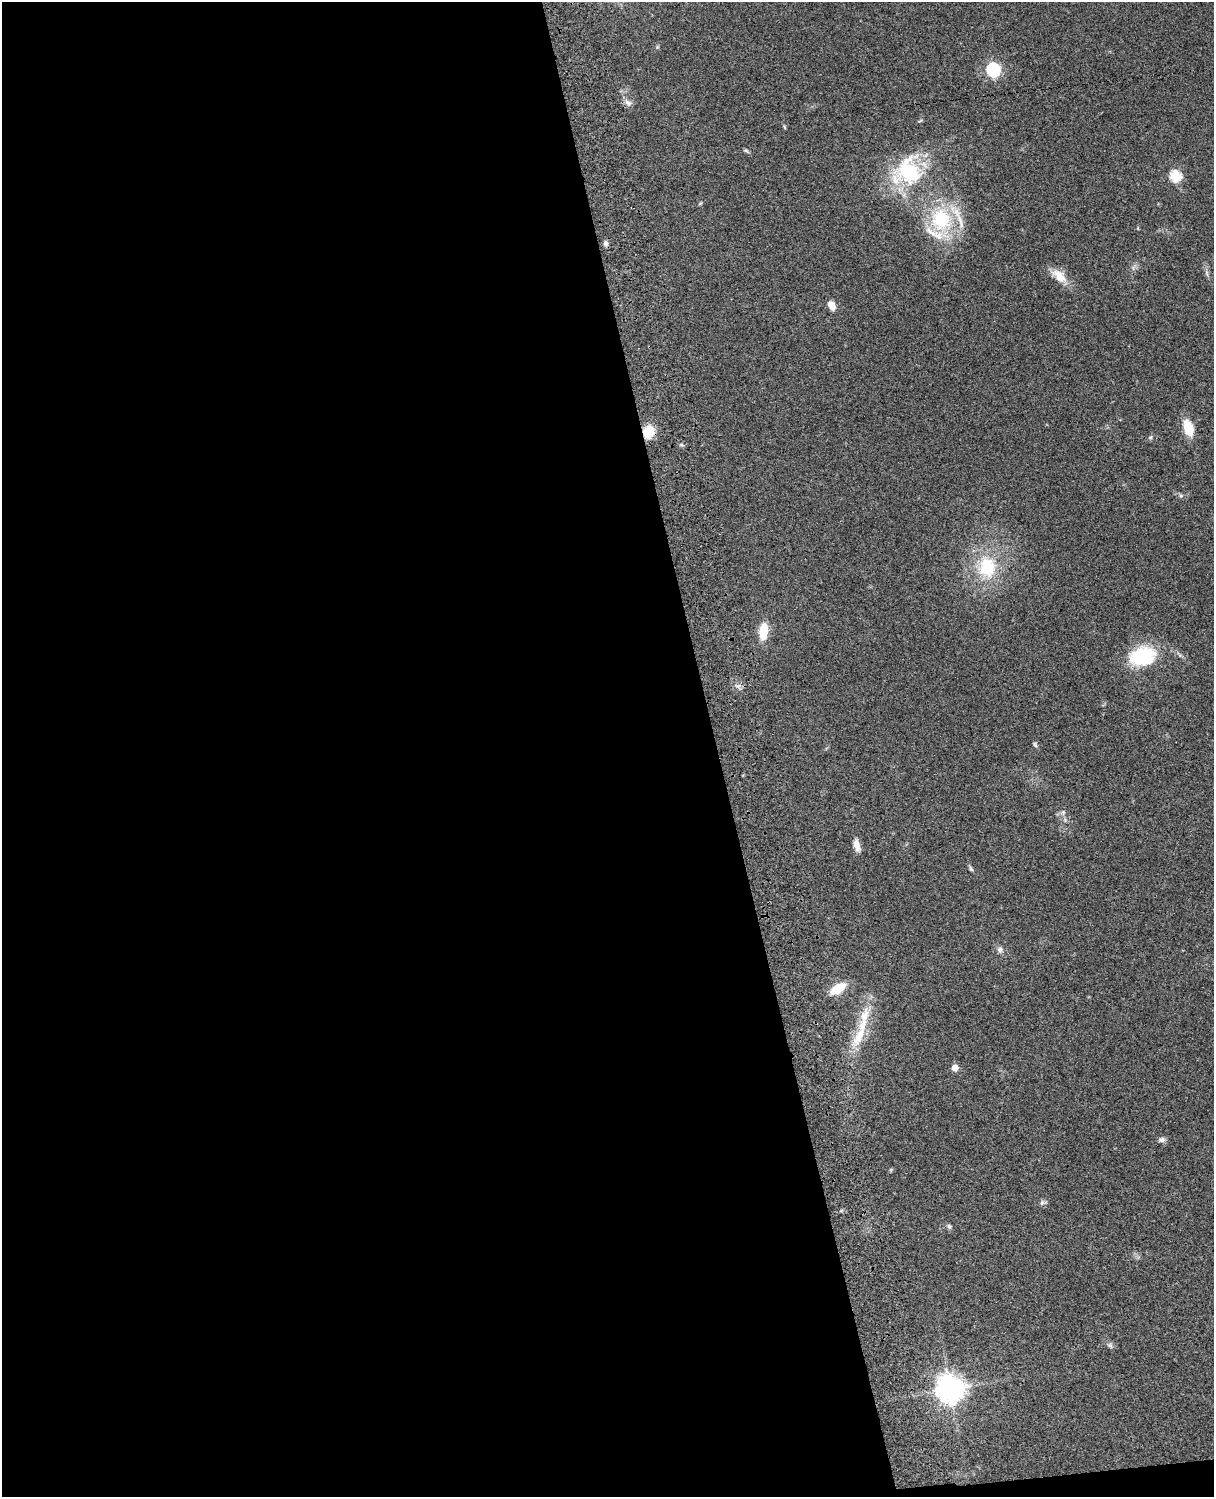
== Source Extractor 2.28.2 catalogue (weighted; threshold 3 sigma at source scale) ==
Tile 9 of 4 x 3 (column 1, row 3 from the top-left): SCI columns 121-1332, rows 278-1772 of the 5086 x 4926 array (HDU 1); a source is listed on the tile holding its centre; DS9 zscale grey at full resolution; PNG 1216 x 1499 px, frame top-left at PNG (2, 2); no overlay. Shown black and unused: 60% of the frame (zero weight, under 3 of 4 exposures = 6% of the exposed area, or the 3 px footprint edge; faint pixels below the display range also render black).
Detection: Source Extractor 2.28.2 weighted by HDU 2 'WHT'; one run over the whole footprint, this tile lists its part. Background 0.0961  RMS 0.0063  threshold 0.0282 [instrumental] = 3 sigma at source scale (4.5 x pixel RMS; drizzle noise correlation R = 1.50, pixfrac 1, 0.05/0.05 arcsec/px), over >= 5 px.
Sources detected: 38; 5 inside a brighter listed object's ellipse — not listed separately; the other 33 listed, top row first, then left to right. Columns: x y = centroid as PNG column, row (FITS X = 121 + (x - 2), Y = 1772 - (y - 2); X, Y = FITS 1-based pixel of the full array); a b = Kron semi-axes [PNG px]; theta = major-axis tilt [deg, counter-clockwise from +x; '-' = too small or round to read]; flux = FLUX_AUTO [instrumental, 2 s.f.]
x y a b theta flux
993 70 6 6 - 100
628 103 12 8 -44 3
784 127 6 3 -70 0.63
746 150 8 4 -9 1
909 171 35 31 -74 55
1175 176 6 5 - 56
700 204 6 3 20 0.68
941 220 31 27 -68 47
606 243 7 6 - 2
1207 273 10 3 -79 1.4
1059 276 22 11 -40 9.7
832 305 10 6 -59 6.1
1189 428 14 8 -74 18
648 432 11 10 - 16
1150 437 7 5 29 1
1181 496 6 4 -1 1
987 567 27 22 -85 34
763 631 12 7 83 21
1142 656 28 19 9 43
738 686 9 5 23 2.1
1035 745 8 4 -63 1
1063 812 5 5 - 1
857 845 15 7 -73 4.4
971 868 7 5 -58 1.2
1000 950 8 7 - 2.2
838 988 14 7 32 18
860 1035 50 13 66 22
955 1068 5 5 - 9
1161 1140 10 7 6 2
1043 1203 10 6 16 1.8
949 1226 7 6 - 1.3
1110 1345 10 5 -38 1.7
950 1389 10 9 - 650
Overlapping masked pixels (flux is a lower limit): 1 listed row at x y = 648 432